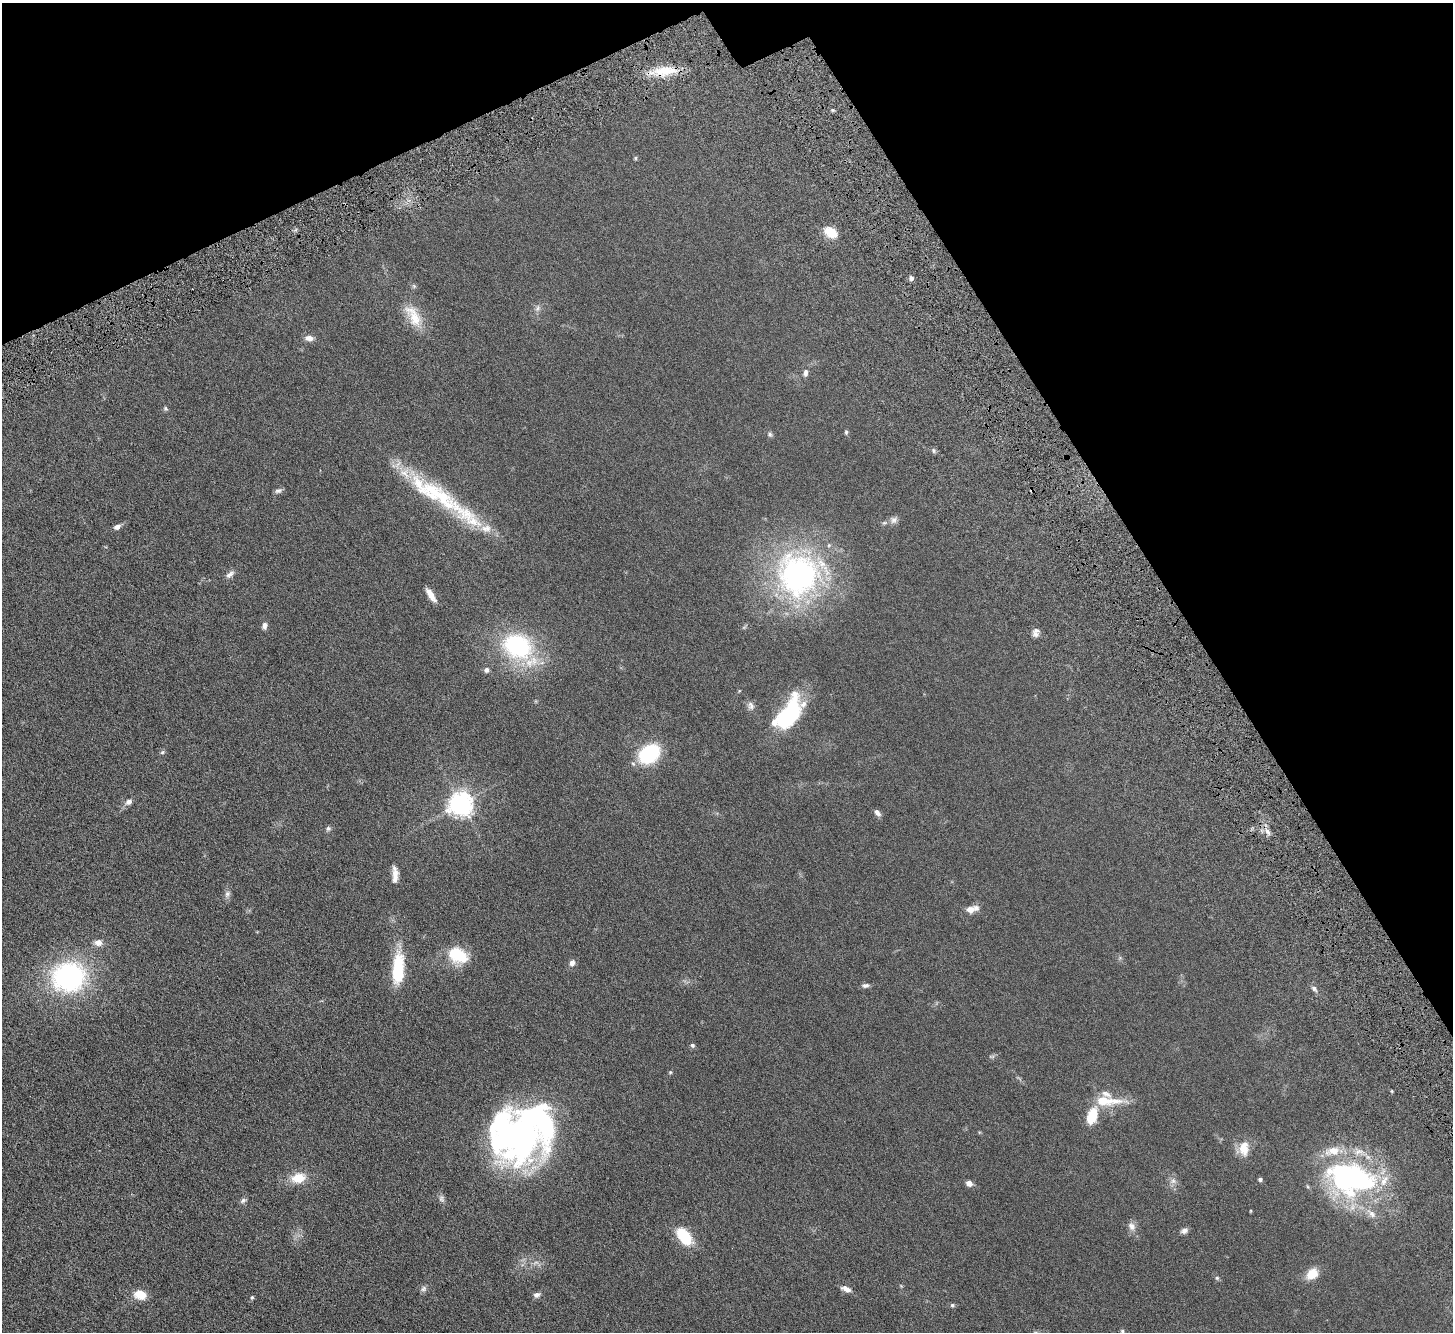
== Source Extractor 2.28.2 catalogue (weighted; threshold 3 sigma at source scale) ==
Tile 3 of 4 x 4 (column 3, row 1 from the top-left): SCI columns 3004-4454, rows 4235-5564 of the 6006 x 5937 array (HDU 1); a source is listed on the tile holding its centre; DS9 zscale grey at full resolution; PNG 1455 x 1334 px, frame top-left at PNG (2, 3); no overlay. Shown black and unused: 24% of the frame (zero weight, under 4 of 8 exposures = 5% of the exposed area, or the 3 px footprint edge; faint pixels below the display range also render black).
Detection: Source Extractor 2.28.2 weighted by HDU 2 'WHT'; one run over the whole footprint, this tile lists its part. Background 0.0462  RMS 0.0061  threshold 0.025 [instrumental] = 3 sigma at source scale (4.09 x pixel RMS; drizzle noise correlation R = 1.36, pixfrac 0.8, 0.05/0.05 arcsec/px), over >= 5 px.
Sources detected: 85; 2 too faint to see at this stretch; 4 inside a brighter object's white glare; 1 long thin detection or spike segment (spike, bleed or trail) — not listed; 9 inside a brighter listed object's ellipse — not listed separately; the other 69 listed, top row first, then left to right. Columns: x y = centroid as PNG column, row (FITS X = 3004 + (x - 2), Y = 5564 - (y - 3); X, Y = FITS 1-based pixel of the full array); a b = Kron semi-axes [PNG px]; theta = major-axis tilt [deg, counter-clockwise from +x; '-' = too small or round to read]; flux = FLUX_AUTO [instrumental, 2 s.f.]
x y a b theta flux
665 71 34 12 4 12
635 158 6 4 89 0.58
831 232 17 11 -33 7.3
911 278 6 5 - 1.5
537 308 10 6 66 1.6
413 316 36 15 -59 12
309 338 11 7 -5 2.6
805 373 8 6 81 1.8
165 409 6 6 - 0.76
846 432 6 4 89 0.75
770 434 6 6 - 0.98
933 450 8 4 -89 0.8
432 489 49 25 -13 29
278 491 10 6 19 1.3
894 520 10 9 - 2
473 521 22 13 -10 9.5
884 523 6 4 18 0.77
117 527 7 5 28 2.2
230 574 13 6 36 2.1
799 574 60 57 14 120
431 595 17 6 -57 4.2
264 626 8 6 83 1.9
1036 634 10 8 -26 2.2
517 645 23 19 -25 61
486 670 7 6 - 1.5
751 706 11 9 -73 2.2
788 715 42 20 58 41
162 752 6 5 - 0.77
649 754 18 13 37 38
129 802 9 7 23 2.2
461 803 8 7 - 420
877 813 9 5 -50 1.9
328 828 7 6 - 1.1
1267 832 10 5 -49 2.3
395 875 19 6 -89 4.1
227 894 10 7 63 1.6
971 909 14 7 14 4.9
98 943 10 8 -4 3.1
458 955 25 17 -25 16
572 963 8 6 68 2.2
398 969 32 11 87 25
69 977 20 18 14 110
866 985 9 6 6 1.4
1314 989 10 6 -50 1.5
692 1045 6 5 - 0.95
670 1072 5 4 - 0.57
1103 1101 27 13 -4 12
1092 1116 20 11 73 12
525 1129 94 35 61 100
1244 1149 19 12 90 6.9
298 1178 15 10 11 9.9
1353 1178 61 36 -22 100
1260 1179 5 4 - 0.95
969 1183 6 5 - 3.2
441 1199 10 7 -76 1.4
243 1200 8 6 40 1.3
1250 1211 5 3 - 0.35
1132 1226 12 9 -62 2.8
1184 1231 9 6 18 1.8
684 1236 19 10 -52 20
1312 1274 16 12 43 6.6
1217 1278 5 5 - 0.78
423 1289 8 7 - 1.4
846 1289 12 6 -21 2.9
140 1295 12 9 -13 7.9
537 1295 8 7 - 1.7
252 1297 6 4 74 0.7
952 1305 6 5 - 0.86
1122 1331 5 5 - 0.76
Overlapping masked pixels (flux is a lower limit): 1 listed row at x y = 665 71